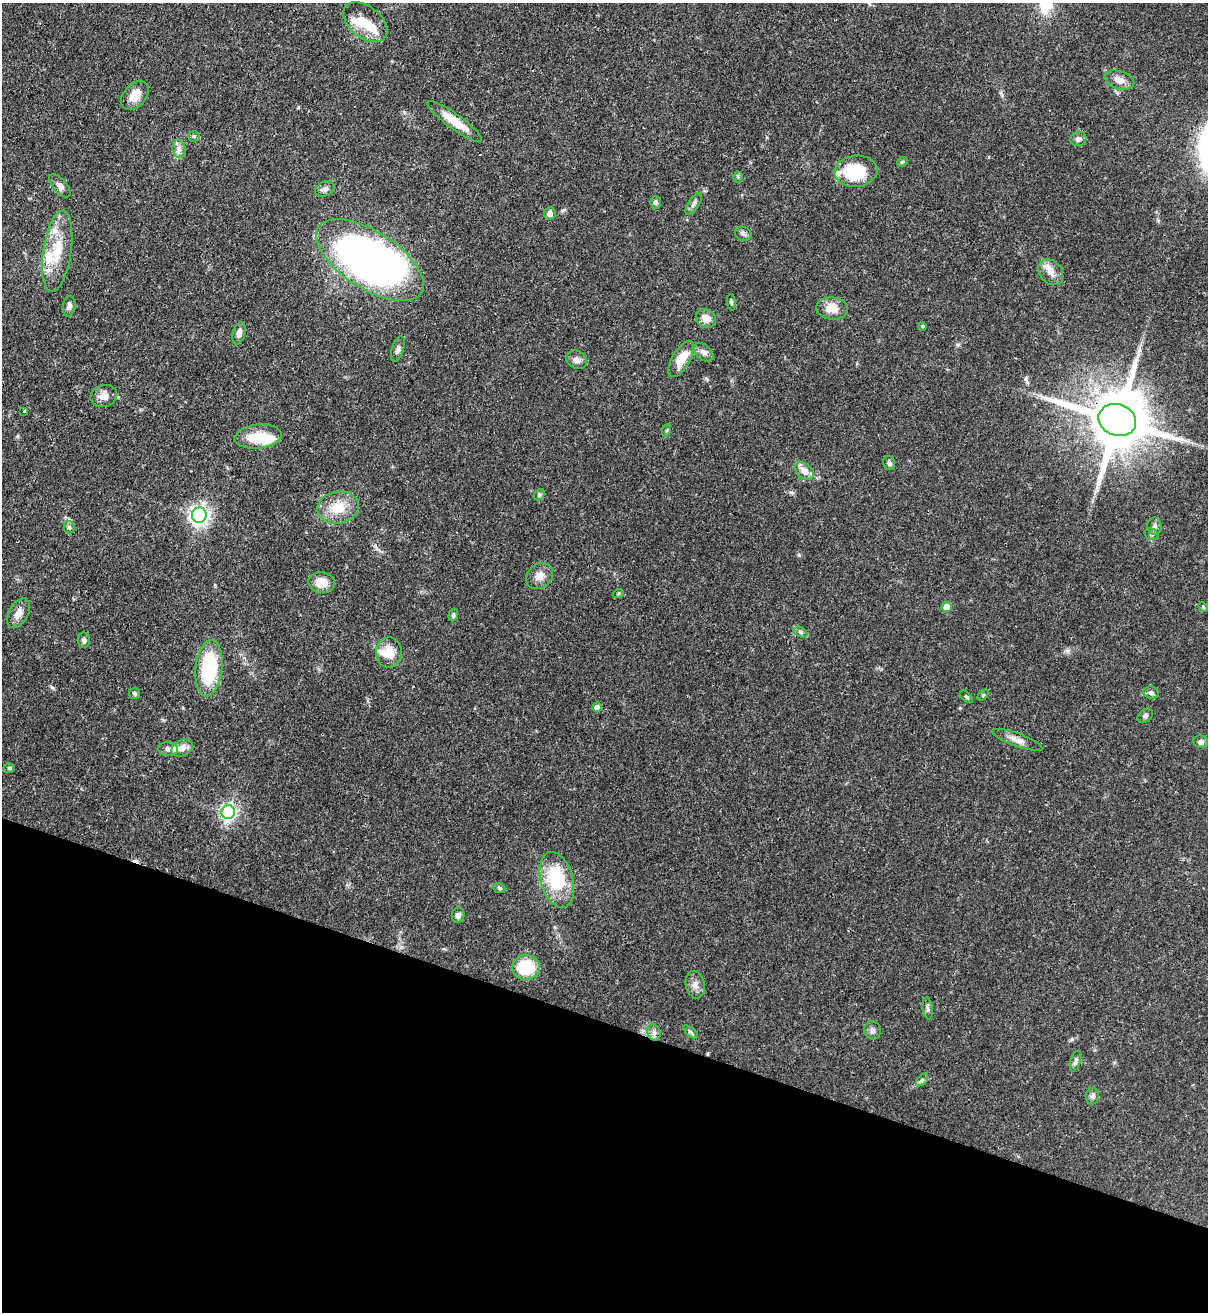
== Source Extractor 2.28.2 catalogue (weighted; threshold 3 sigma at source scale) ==
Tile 15 of 4 x 4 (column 3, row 4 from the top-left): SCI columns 2629-3834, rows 31-1340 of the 5381 x 5304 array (HDU 1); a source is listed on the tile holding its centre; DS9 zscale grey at full resolution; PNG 1210 x 1314 px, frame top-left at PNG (2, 3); each listed source drawn as its Kron ellipse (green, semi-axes under 4 px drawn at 4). Shown black and unused: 22% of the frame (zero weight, under 3 of 4 exposures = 7% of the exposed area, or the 3 px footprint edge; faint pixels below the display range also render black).
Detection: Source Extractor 2.28.2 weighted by HDU 2 'WHT'; one run over the whole footprint, this tile lists its part. Background 0.0871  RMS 0.004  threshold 0.0179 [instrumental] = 3 sigma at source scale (4.5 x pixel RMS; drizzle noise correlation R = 1.50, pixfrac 1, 0.05/0.05 arcsec/px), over >= 5 px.
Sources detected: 85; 1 inside a brighter object's white glare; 1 cosmic-ray / hot-pixel residue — neither listed nor drawn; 6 inside a brighter listed object's ellipse — not listed separately; the other 77 listed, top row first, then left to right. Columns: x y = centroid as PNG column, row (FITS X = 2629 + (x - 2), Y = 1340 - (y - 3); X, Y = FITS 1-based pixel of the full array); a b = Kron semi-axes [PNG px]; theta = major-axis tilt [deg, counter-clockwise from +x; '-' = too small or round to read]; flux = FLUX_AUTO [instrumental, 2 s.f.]
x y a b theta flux
365 22 25 15 -39 8.8
1119 80 15 9 -17 3.1
135 96 16 11 47 5
455 121 33 7 -36 8.9
194 136 5 5 - 0.61
1078 139 8 7 - 1.6
179 149 9 6 -77 1.7
902 162 5 4 - 0.54
856 171 21 15 5 20
738 177 5 5 - 0.5
60 186 14 7 -49 2.1
325 189 10 7 23 1.5
655 202 6 5 - 1
694 204 12 5 56 1.4
550 213 6 5 - 1.9
743 234 8 6 -21 1.2
57 251 41 14 82 14
370 260 61 28 -33 220
1051 272 14 11 -48 3.7
731 302 8 4 -83 0.72
69 306 10 6 80 1.5
832 308 16 11 -6 5.8
706 318 10 9 - 3.8
923 326 4 4 - 0.43
239 333 11 6 74 2
398 349 13 6 73 1.7
704 352 11 7 -42 2.1
681 359 20 9 60 7.9
576 360 11 8 -32 2.1
104 396 13 11 15 3.4
24 411 3 3 - 0.75
1117 420 19 15 -21 3500
667 430 6 4 71 0.53
258 437 24 12 6 11
889 463 7 6 - 1.1
804 471 11 7 -35 3.6
539 495 6 4 47 0.64
338 508 21 16 12 9.3
199 515 7 7 - 200
1155 526 8 7 - 1.5
69 527 6 5 - 0.8
1151 534 7 5 -15 0.87
540 576 14 11 42 3.5
321 582 13 10 -8 5.7
618 594 6 3 21 0.45
947 607 5 5 - 6.7
1203 607 5 3 - 0.46
18 613 16 9 60 3.4
453 615 6 4 72 0.74
800 632 7 5 -27 0.89
84 640 7 6 - 1
389 653 15 13 88 6.3
209 668 28 13 84 31
134 693 5 5 - 0.71
1151 693 7 6 - 1
983 695 6 4 45 0.48
966 697 8 3 -45 0.5
597 707 4 4 - 2.8
1145 716 8 6 33 1
1017 740 26 6 -20 3
1201 742 7 6 - 1.3
182 748 11 8 26 3
168 749 10 7 -4 1.5
9 768 5 4 - 0.63
228 812 7 6 - 120
557 880 29 16 -75 24
499 888 6 5 - 0.71
458 915 8 6 80 1.4
526 967 14 12 4 19
695 985 14 9 -77 2.6
928 1008 11 5 -81 1.1
873 1030 9 8 - 1.4
654 1032 8 6 -71 1.5
691 1032 9 4 -41 0.77
1076 1061 11 5 73 1.3
922 1080 7 4 46 0.81
1092 1096 8 6 80 1.1
Overlapping masked pixels (flux is a lower limit): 1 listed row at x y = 1117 420